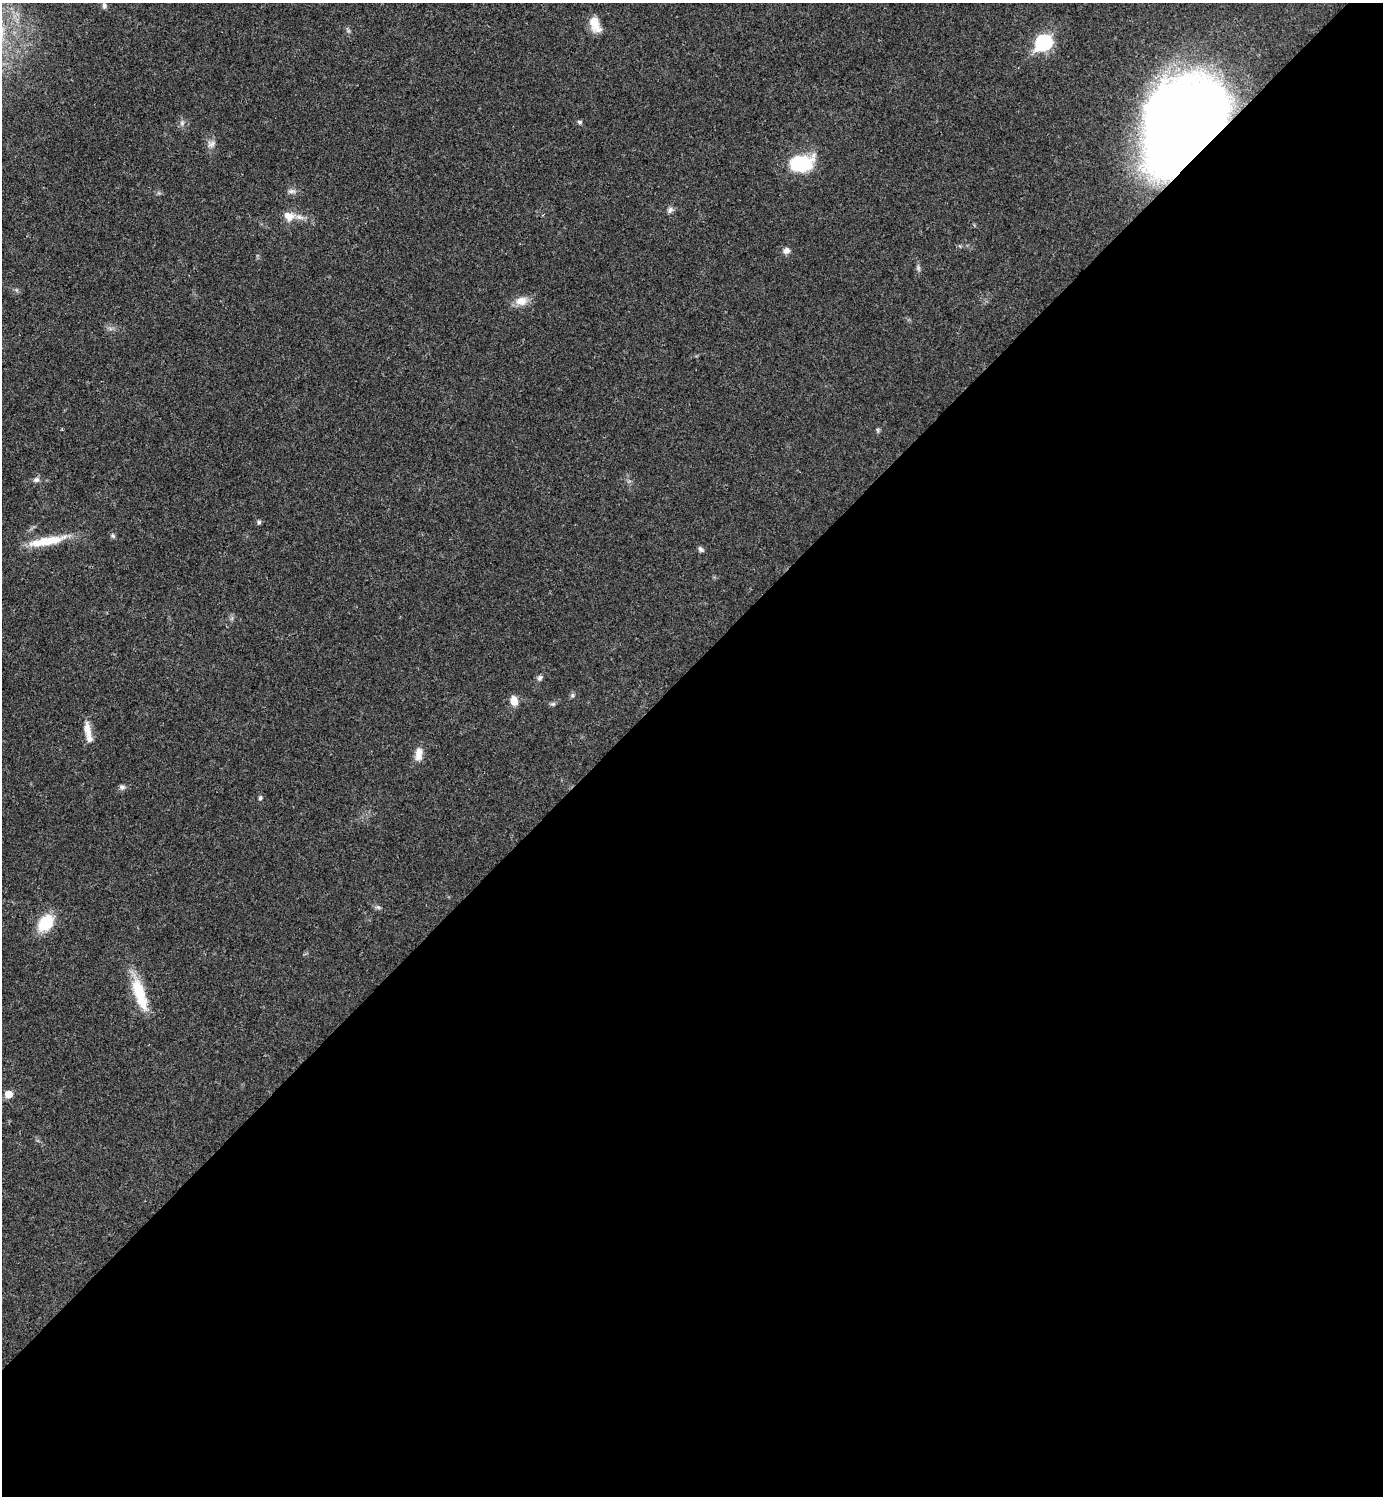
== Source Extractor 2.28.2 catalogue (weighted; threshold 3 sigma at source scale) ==
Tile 15 of 4 x 4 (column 3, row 4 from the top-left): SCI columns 3062-4442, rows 1-1494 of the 5981 x 5981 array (HDU 1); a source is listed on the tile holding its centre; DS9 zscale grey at full resolution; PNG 1385 x 1498 px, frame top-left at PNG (2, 3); no overlay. Shown black and unused: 55% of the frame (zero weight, under 3 of 4 exposures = <1% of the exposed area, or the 3 px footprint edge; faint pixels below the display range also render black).
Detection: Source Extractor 2.28.2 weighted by HDU 2 'WHT'; one run over the whole footprint, this tile lists its part. Background 0.0205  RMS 0.0022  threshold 0.0101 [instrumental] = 3 sigma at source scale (4.5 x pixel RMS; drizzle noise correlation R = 1.50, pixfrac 1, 0.05/0.05 arcsec/px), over >= 5 px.
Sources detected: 35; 3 inside a brighter listed object's ellipse — not listed separately; the other 32 listed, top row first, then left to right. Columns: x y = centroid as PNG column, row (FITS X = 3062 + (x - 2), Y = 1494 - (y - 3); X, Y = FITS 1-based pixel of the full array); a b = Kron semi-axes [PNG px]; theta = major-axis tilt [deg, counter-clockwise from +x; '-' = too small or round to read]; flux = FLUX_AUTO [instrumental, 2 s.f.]
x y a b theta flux
104 5 8 5 -79 0.64
595 24 19 11 -70 3.5
1044 43 9 7 42 38
1183 121 66 56 60 280
580 122 7 5 -15 0.4
182 123 8 6 70 0.68
211 144 11 9 29 1.2
800 163 19 12 5 18
291 191 12 6 -3 0.85
670 210 9 7 52 0.78
289 216 15 11 -15 2.7
787 251 9 8 - 1.1
918 268 8 6 -75 0.56
521 301 17 12 8 2.7
878 430 6 4 -88 0.36
36 480 9 7 6 0.84
259 522 6 5 - 0.51
113 536 7 6 - 0.47
47 541 51 10 11 7.2
701 549 8 5 -41 0.59
540 678 8 6 56 0.62
573 695 7 4 -90 0.4
514 701 11 8 -73 2.2
553 704 7 5 -10 0.44
88 730 21 8 -82 2.7
419 754 17 8 87 2.3
122 787 8 7 - 0.68
260 798 7 5 78 0.43
378 907 9 5 -21 0.55
46 923 16 11 49 9.4
139 992 41 14 -72 8.7
9 1094 7 6 - 2.9
Overlapping masked pixels (flux is a lower limit): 1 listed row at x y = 1183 121